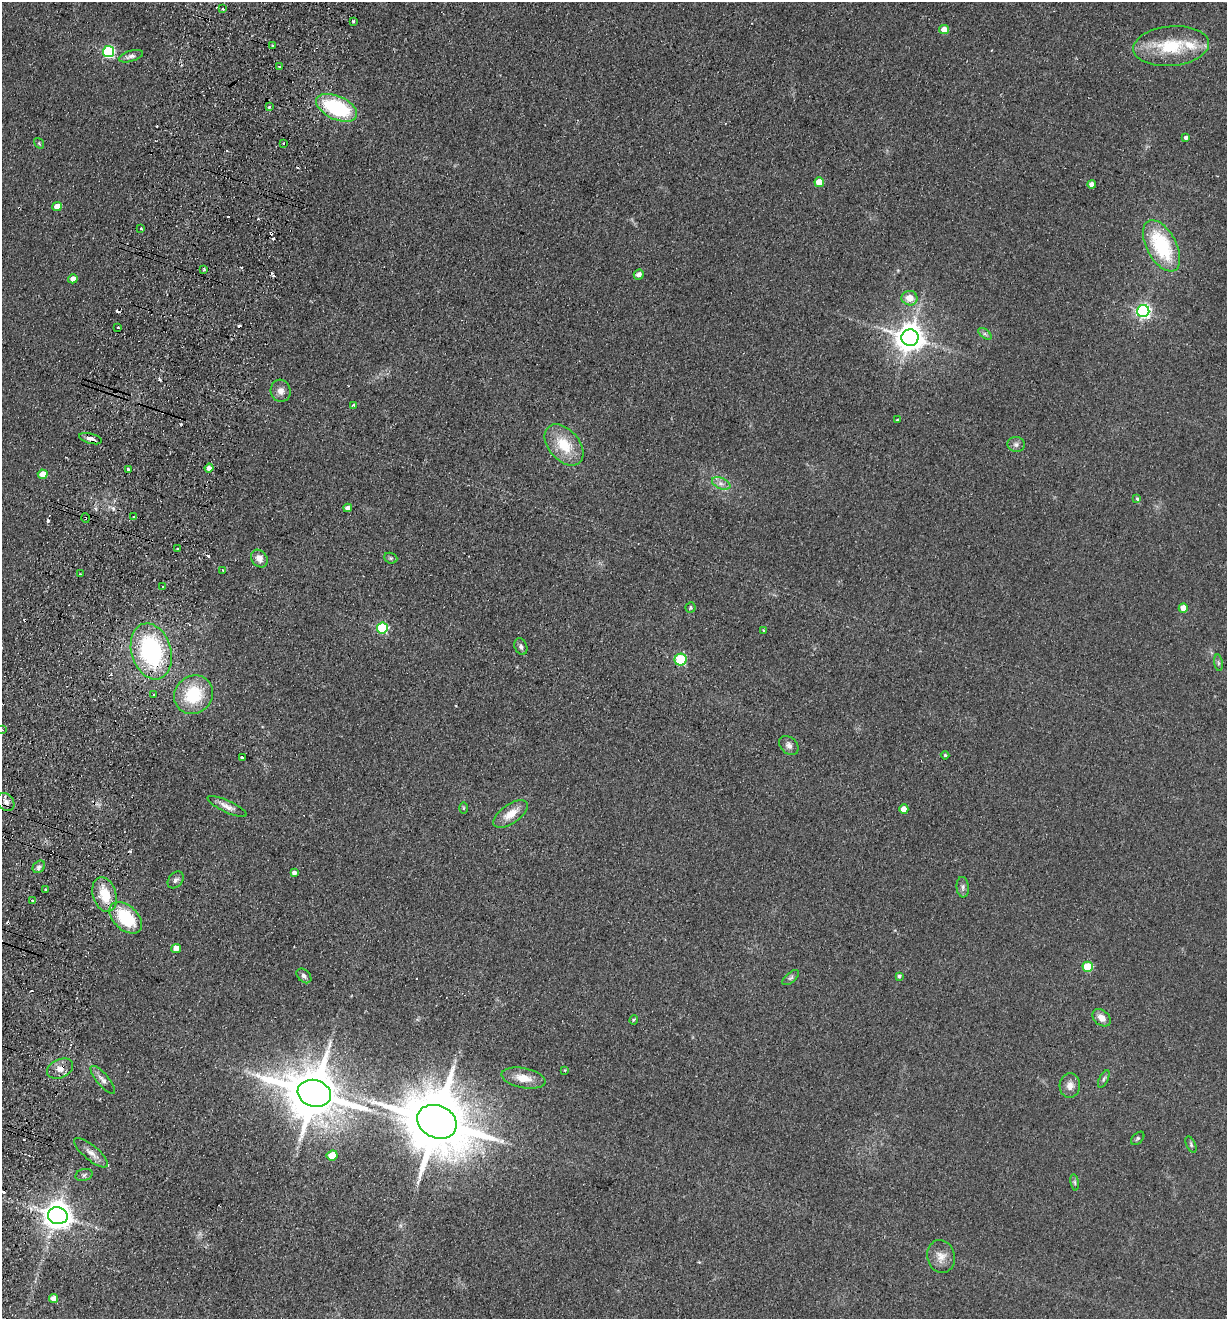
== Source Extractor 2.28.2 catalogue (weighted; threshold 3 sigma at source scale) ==
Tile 7 of 4 x 4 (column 3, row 2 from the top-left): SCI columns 2764-3988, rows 2656-3972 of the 5401 x 5311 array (HDU 1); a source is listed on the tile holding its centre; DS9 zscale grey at full resolution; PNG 1229 x 1321 px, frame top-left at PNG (2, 2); each listed source drawn as its Kron ellipse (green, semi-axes under 4 px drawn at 4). Shown black and unused: <1% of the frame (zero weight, under 2 of 3 exposures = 3% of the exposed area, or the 3 px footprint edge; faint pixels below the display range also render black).
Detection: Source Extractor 2.28.2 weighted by HDU 2 'WHT'; one run over the whole footprint, this tile lists its part. Background 0.121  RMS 0.011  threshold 0.0499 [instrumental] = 3 sigma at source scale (4.5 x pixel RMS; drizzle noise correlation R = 1.50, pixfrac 1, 0.05/0.05 arcsec/px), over >= 5 px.
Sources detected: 121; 23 cosmic-ray / hot-pixel residue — neither listed nor drawn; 1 inside a brighter listed object's ellipse — not listed separately; the other 97 listed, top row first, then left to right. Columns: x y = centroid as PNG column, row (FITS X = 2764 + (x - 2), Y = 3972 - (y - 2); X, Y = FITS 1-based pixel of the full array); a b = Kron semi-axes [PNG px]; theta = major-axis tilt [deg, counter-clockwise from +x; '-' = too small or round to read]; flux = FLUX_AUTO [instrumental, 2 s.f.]
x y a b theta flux
223 9 3 3 - 2
353 21 3 3 - 1.5
944 30 5 4 - 11
273 46 3 3 - 2.2
1171 46 38 20 5 55
108 52 5 5 - 150
131 56 12 5 17 4.3
280 67 4 3 - 2.8
269 107 3 3 - 1.9
337 108 22 11 -24 97
1186 137 4 4 - 2.7
39 143 6 4 -56 1.3
284 143 3 2 - 1.5
819 182 5 5 - 20
1092 184 4 4 - 8.8
57 207 5 4 - 15
141 229 3 2 - 1
1162 246 28 15 -62 84
204 270 3 2 - 1.3
639 274 5 5 - 5
73 279 5 4 - 8.8
910 298 8 7 - 13
1143 311 6 6 - 260
117 327 3 2 - 2.2
985 334 8 4 -37 2.3
910 338 8 8 - 1500
281 391 11 10 - 7.3
353 405 3 3 - 2.2
897 420 3 2 - 1.1
91 439 12 5 -15 5.4
1016 444 8 7 - 3.7
564 445 24 15 -49 35
209 468 4 4 - 7.2
128 469 3 3 - 3.6
43 474 5 4 - 13
721 483 10 5 -23 5.1
1137 499 3 3 - 5.8
348 508 4 4 - 4.6
134 517 3 3 - 4.4
85 518 4 3 - 1.3
177 549 3 2 - 1.2
259 558 9 7 -50 8.4
391 558 7 5 -20 1.9
223 570 3 3 - 3.1
80 574 2 2 - 1.1
162 586 3 2 - 1.6
691 608 5 5 - 1.6
1183 608 5 4 - 14
382 628 5 5 - 100
763 630 3 2 - 0.96
521 647 9 6 -68 3.2
151 651 29 19 -73 150
681 660 6 6 - 77
1218 663 8 4 -81 2.1
154 695 3 3 - 3.6
193 695 20 18 42 53
2 730 2 2 - 1.1
789 745 11 8 -45 4.8
945 755 4 4 - 1.5
242 757 3 3 - 4.4
6 802 10 8 -51 6
227 806 21 6 -25 7.3
463 808 6 4 90 1.4
904 809 5 4 - 14
510 814 20 9 36 16
39 867 7 5 44 3.3
294 873 4 4 - 3.9
176 880 9 6 49 3.8
963 887 10 6 -84 3.7
45 890 3 3 - 2
105 895 18 11 -73 29
33 901 3 3 - 2.8
126 918 19 12 -43 58
176 948 5 4 - 12
1088 967 5 5 - 46
304 976 8 6 -43 3.5
899 976 4 4 - 2
791 978 10 5 41 2.7
1101 1018 10 7 -40 8.2
634 1020 5 3 - 1.3
60 1069 13 9 24 9.2
565 1070 4 3 - 0.87
523 1078 22 10 -11 16
1104 1079 9 4 63 2.7
103 1080 17 6 -49 5.9
1070 1085 12 10 84 7.9
314 1093 17 13 -16 6300
437 1122 20 16 -25 10000
1138 1138 8 5 44 2
1191 1145 8 4 -65 2
91 1153 21 7 -40 9.4
332 1155 5 5 - 26
84 1175 8 6 16 2.7
1075 1182 8 4 -81 2.2
58 1216 10 8 -15 1500
941 1256 16 14 -72 12
54 1298 4 4 - 6.9
Overlapping masked pixels (flux is a lower limit): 4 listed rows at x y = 85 518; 151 651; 6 802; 60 1069
Isophote crosses this tile's border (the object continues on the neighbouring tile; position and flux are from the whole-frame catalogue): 2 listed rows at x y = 2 730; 6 802